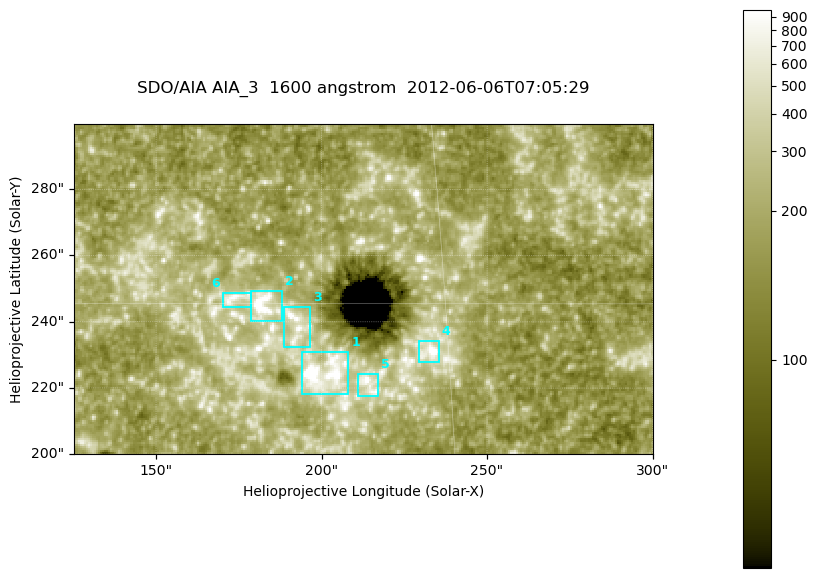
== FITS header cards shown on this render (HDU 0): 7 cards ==
TELESCOP= 'SDO/AIA '
INSTRUME= 'AIA_3   '
WAVELNTH=                 1600
WAVEUNIT= 'angstrom'
DATE-OBS= '2012-06-06T07:05:29.12'
CTYPE1  = 'HPLN-TAN'
CTYPE2  = 'HPLT-TAN'

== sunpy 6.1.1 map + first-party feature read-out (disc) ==
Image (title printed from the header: SDO/AIA AIA_3  1600 angstrom  2012-06-06T07:05:29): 287 x 164 px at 0.609 arcsec/px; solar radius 946 arcsec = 1552 px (partial field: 0.6% of the solar disc is inside the frame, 100% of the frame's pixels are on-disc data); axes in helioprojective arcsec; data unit not stated in the header (colour bar unlabelled)
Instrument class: DISC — disc imager (sunpy class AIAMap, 1600 A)
Bright regions (active regions / flare kernels): reference = the on-disc median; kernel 3 px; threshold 5 sigma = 331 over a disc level ~183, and >= 1.15x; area >= 47 px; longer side >= 3 px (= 1.8 arcsec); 6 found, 6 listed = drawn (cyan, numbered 1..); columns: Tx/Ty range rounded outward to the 2 arcsec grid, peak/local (2 s.f.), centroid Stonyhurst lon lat
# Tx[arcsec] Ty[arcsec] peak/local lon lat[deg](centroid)
1 194..208 218..232 14 +13 +14
2 178..188 240..250 11 +11 +15
3 188..198 232..246 5.3 +12 +15
4 228..236 228..234 6.9 +15 +14
5 210..218 216..226 6.1 +13 +13
6 170..180 244..250 4.6 +11 +15